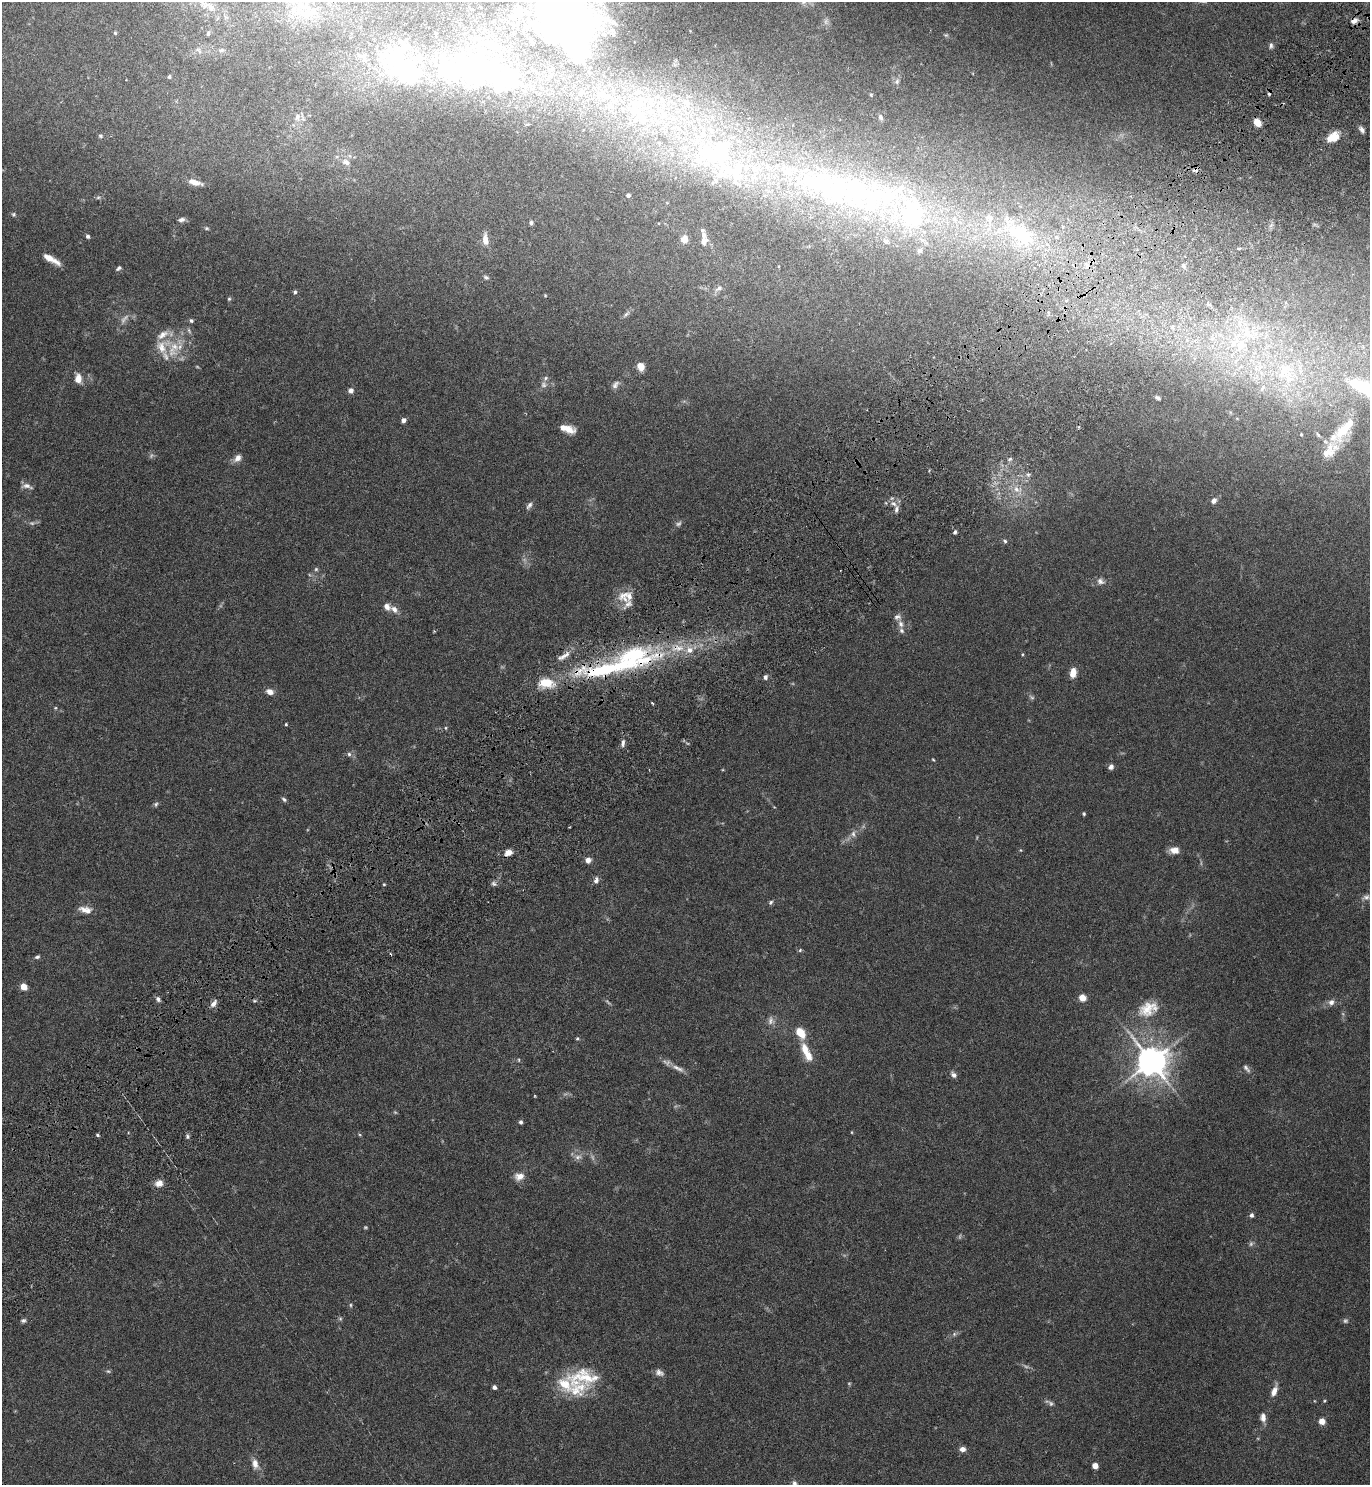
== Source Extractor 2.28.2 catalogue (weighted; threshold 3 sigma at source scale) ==
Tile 10 of 4 x 4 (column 2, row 3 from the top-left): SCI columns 1569-2936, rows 1536-3018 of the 6072 x 6081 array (HDU 1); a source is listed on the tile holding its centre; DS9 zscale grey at full resolution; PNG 1372 x 1487 px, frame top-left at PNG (2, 2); no overlay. Shown black and unused: <1% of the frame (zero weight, under 4 of 7 exposures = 5% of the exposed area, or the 3 px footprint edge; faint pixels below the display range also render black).
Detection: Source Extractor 2.28.2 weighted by HDU 2 'WHT'; one run over the whole footprint, this tile lists its part. Background 0.0259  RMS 0.0024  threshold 0.00985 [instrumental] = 3 sigma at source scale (4.09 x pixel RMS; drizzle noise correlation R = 1.36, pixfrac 0.8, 0.05/0.05 arcsec/px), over >= 5 px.
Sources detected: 217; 16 too faint to see at this stretch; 11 inside a brighter object's white glare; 1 cosmic-ray / hot-pixel residue — not listed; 38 inside a brighter listed object's ellipse — not listed separately; the other 151 listed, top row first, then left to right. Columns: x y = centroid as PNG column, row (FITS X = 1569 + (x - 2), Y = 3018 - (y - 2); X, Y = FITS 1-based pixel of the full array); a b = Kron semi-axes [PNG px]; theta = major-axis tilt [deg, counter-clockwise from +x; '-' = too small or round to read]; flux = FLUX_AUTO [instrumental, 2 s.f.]
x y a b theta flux
211 7 22 13 -16 4.6
307 13 33 19 35 8.9
1354 21 8 6 26 1.2
566 29 67 43 -63 78
115 33 4 4 - 0.25
208 33 7 5 73 0.41
1271 46 8 5 85 0.53
199 50 11 5 -49 0.66
221 50 8 5 18 0.61
396 55 66 54 -69 26
469 64 67 47 -64 35
169 77 5 4 - 0.34
897 81 8 6 75 0.61
600 94 21 10 42 4.1
871 95 4 4 - 0.23
687 103 13 10 -51 2.9
297 117 11 7 82 1.2
880 117 8 6 -65 0.58
640 118 42 32 83 25
1257 122 8 6 -52 2.6
1362 130 8 6 -52 0.78
100 136 6 4 -22 0.33
1333 137 14 10 30 3.7
346 162 12 7 -24 1.3
1195 170 9 6 5 0.77
195 182 15 6 -16 2.1
848 191 206 60 -11 160
628 195 4 3 - 0.59
98 198 6 4 20 0.32
13 214 6 6 - 0.37
182 220 8 5 13 0.68
531 223 5 5 - 0.45
206 228 6 4 0 0.3
88 236 4 4 - 0.61
684 239 7 7 - 1.5
485 240 12 6 -83 2
704 241 10 7 71 1.3
1238 248 5 3 - 0.35
51 259 21 6 -30 2.7
1183 266 5 5 - 0.55
119 268 8 4 36 0.49
486 277 7 5 -26 0.42
719 288 12 5 27 0.84
295 292 5 5 - 0.39
545 295 4 4 - 0.2
229 299 5 4 - 0.3
1066 301 6 4 1 0.29
1208 304 5 3 - 0.36
626 314 9 4 54 0.56
191 321 5 5 - 0.43
1172 327 6 3 72 0.35
1248 334 21 12 -17 4.7
162 335 18 9 33 2
1240 347 22 10 24 3.9
173 349 28 14 65 5.6
641 366 7 6 - 2.5
1285 371 24 17 52 6.7
546 378 6 6 - 0.47
78 379 10 7 -89 2.2
615 385 12 7 54 0.86
351 391 6 5 - 0.96
1158 398 6 4 -32 0.45
403 420 5 5 - 0.84
566 428 16 6 -17 3.1
1344 429 43 15 51 8.2
1301 434 4 3 - 0.19
1318 435 8 4 -54 0.36
237 458 11 7 49 1.3
1010 459 6 5 - 0.45
1028 475 6 5 - 0.51
27 486 14 6 -11 0.99
1016 489 10 7 -69 1.6
1214 501 8 6 43 0.91
894 504 9 5 -27 0.87
529 505 11 6 52 0.74
955 532 5 4 - 0.44
1005 541 6 5 - 0.4
316 569 5 5 - 0.35
1100 581 10 8 -34 0.95
626 596 23 14 2 3.6
394 609 10 7 -46 1.3
901 624 10 7 -70 0.98
1023 654 5 3 - 0.21
634 655 65 28 -3 27
564 656 22 6 31 1.7
1073 673 10 6 83 2.4
765 677 6 5 - 0.6
546 683 17 10 -3 5.5
270 692 8 6 -22 1.3
1032 697 8 5 -43 0.46
652 703 3 2 - 0.28
55 708 5 3 - 0.22
286 724 3 3 - 0.23
446 728 5 3 - 0.22
623 743 11 5 79 0.76
349 754 6 5 - 0.49
933 759 4 3 - 0.2
1111 767 6 6 - 0.83
284 799 7 4 -38 0.45
156 804 7 5 64 0.42
1084 814 5 4 - 0.26
853 834 10 6 -89 0.87
1020 850 5 3 - 0.18
1175 850 11 8 0 1.8
508 853 9 7 17 1.5
588 860 6 5 - 1.3
596 880 8 6 70 0.8
494 884 8 5 -44 0.52
1366 897 10 7 17 0.87
771 902 6 5 - 0.44
84 910 15 9 -18 1.7
800 950 6 4 46 0.29
37 957 7 4 21 0.46
23 987 5 4 - 3.8
1082 998 5 5 - 4.8
158 999 7 5 -55 0.64
254 1001 5 3 - 0.29
1331 1002 9 8 - 1
214 1004 11 6 51 1
1148 1009 27 17 25 5.2
770 1020 13 7 79 1.1
800 1033 13 9 -54 3.6
577 1038 5 4 - 0.32
805 1048 14 8 -77 2.8
1151 1061 10 9 - 320
678 1068 19 6 -26 1.5
1246 1068 13 5 -48 0.73
954 1075 8 6 -43 0.82
520 1122 5 4 - 0.6
98 1135 5 4 - 0.31
187 1136 7 4 -84 0.46
578 1157 11 6 12 0.97
519 1176 12 9 19 1.9
159 1183 10 8 17 1.5
1251 1215 5 4 - 0.67
351 1305 6 4 -89 0.27
340 1319 6 4 0 0.31
23 1320 7 5 19 0.47
954 1334 6 5 - 0.43
659 1373 11 7 -26 0.99
583 1377 49 23 4 11
494 1387 4 4 - 0.59
1274 1391 14 6 70 1.8
1325 1401 4 3 - 0.23
1051 1403 8 6 -63 0.53
1263 1417 11 7 90 1.3
1322 1421 4 4 - 3.7
962 1449 7 6 - 1.1
255 1464 14 8 -82 1.6
1095 1466 6 5 - 1.3
794 1483 10 7 -77 0.96
Overlapping masked pixels (flux is a lower limit): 3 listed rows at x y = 1354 21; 1195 170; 634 655
Isophote crosses this tile's border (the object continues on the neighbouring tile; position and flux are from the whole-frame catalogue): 2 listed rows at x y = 307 13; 794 1483